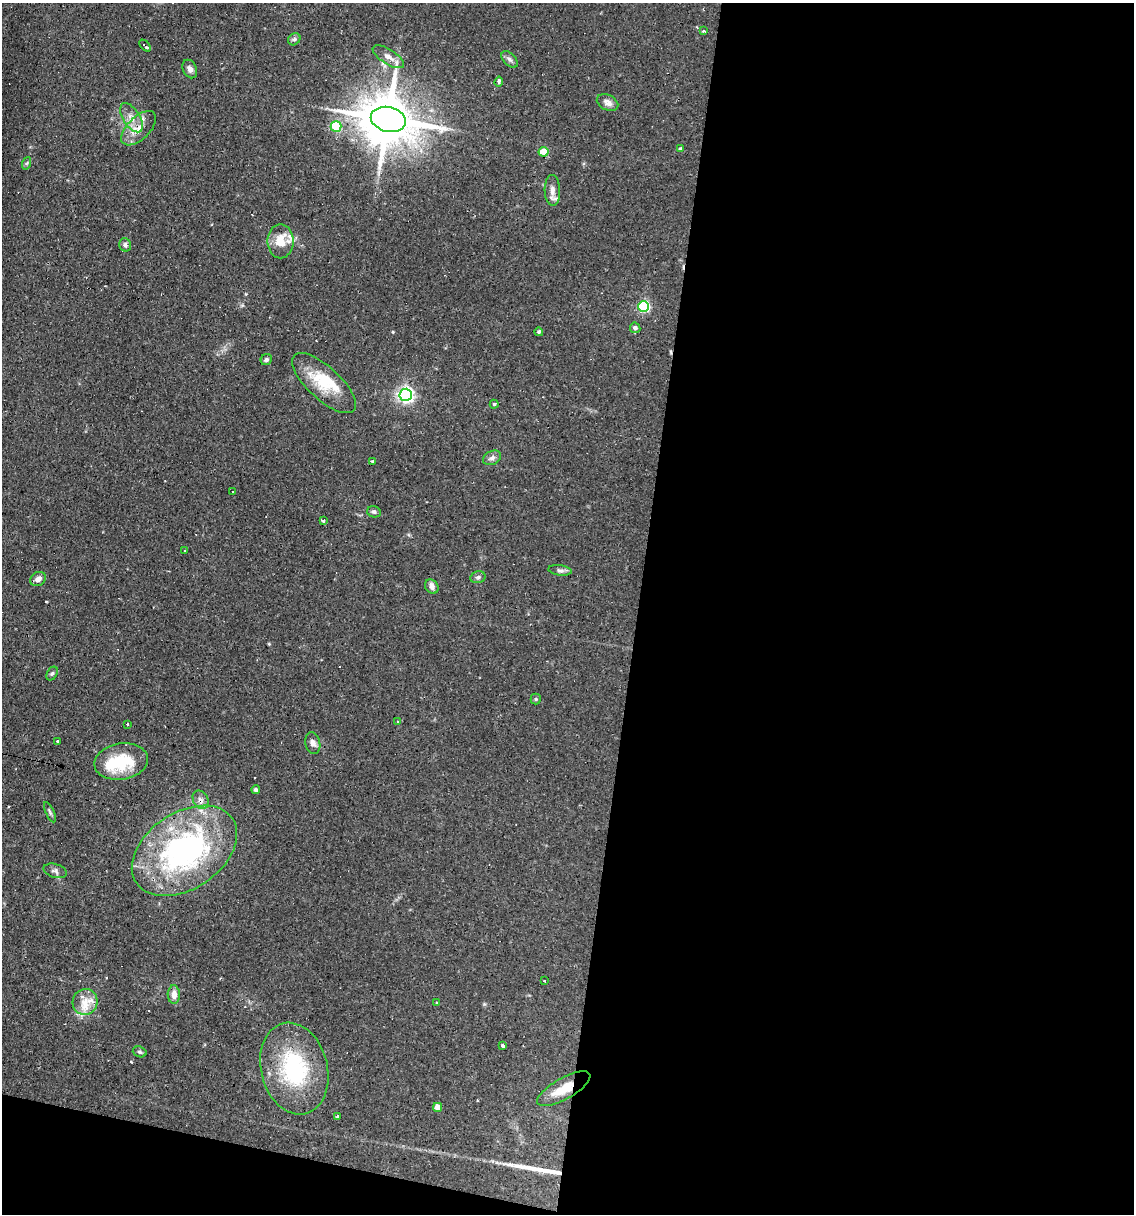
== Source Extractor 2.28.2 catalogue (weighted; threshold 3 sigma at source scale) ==
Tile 16 of 4 x 4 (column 4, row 4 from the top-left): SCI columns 3627-4758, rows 1-1212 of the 4873 x 4847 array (HDU 1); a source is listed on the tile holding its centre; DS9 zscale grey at full resolution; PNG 1136 x 1216 px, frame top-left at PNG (2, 3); each listed source drawn as its Kron ellipse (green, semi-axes under 4 px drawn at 4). Shown black and unused: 46% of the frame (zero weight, under 2 of 3 exposures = <1% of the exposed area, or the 3 px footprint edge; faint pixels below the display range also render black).
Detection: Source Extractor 2.28.2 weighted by HDU 2 'WHT'; one run over the whole footprint, this tile lists its part. Background 0.082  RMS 0.0055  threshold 0.0245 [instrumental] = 3 sigma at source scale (4.5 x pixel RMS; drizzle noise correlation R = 1.50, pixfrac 1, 0.05/0.05 arcsec/px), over >= 5 px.
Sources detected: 69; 1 inside a brighter object's white glare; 5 cosmic-ray / hot-pixel residue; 2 long thin detections or spike segments (spike, bleed or trail) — neither listed nor drawn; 4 inside a brighter listed object's ellipse — not listed separately; the other 57 listed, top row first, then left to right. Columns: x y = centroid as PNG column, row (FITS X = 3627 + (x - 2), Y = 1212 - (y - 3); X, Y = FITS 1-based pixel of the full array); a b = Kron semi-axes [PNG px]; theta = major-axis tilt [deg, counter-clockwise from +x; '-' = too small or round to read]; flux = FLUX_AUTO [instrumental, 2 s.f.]
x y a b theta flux
703 31 3 3 - 1.1
294 39 7 5 44 1
145 45 7 3 -47 5.5
388 57 18 7 -33 4.2
510 59 10 6 -45 1.7
190 69 10 6 -65 2.3
499 81 5 4 - 1.7
607 103 11 7 -25 2.8
132 118 16 8 -58 4.7
388 119 18 12 -13 3200
336 126 5 5 - 30
139 128 22 11 44 7.3
680 149 4 4 - 1.1
543 152 5 5 - 15
27 163 6 4 71 0.73
552 190 15 8 -88 3.6
280 241 17 13 90 11
125 245 6 6 - 1.6
643 306 5 5 - 60
635 328 5 5 - 1.5
539 332 4 4 - 0.89
266 360 6 5 - 1
324 383 41 16 -43 20
406 395 6 6 - 180
494 404 4 4 - 0.63
492 458 9 6 28 2
372 461 3 3 - 1.1
233 491 3 3 - 4.3
374 512 7 5 -23 1.2
323 521 4 3 - 1.2
184 551 3 2 - 0.77
560 570 12 5 -7 1.7
478 577 8 6 12 1.3
38 579 8 6 32 2.9
432 587 8 6 -49 2.4
52 673 7 5 61 1.1
536 699 5 5 - 0.67
397 722 3 2 - 0.69
127 724 3 3 - 2
57 741 3 3 - 3.4
313 743 11 7 -77 2.3
121 761 27 18 9 24
256 790 4 4 - 1.4
201 800 10 7 -57 2.3
50 812 11 4 -65 1.1
184 851 58 38 34 130
55 871 12 7 -16 1.8
544 981 3 2 - 0.69
174 995 9 6 -89 4
85 1002 13 12 - 6.7
436 1003 3 2 - 0.67
502 1046 3 3 - 15
140 1052 7 5 -18 1.1
294 1068 46 33 -76 52
564 1089 30 10 29 11
438 1107 4 4 - 5.1
337 1116 3 3 - 4.2
Overlapping masked pixels (flux is a lower limit): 3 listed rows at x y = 145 45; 201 800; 564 1089